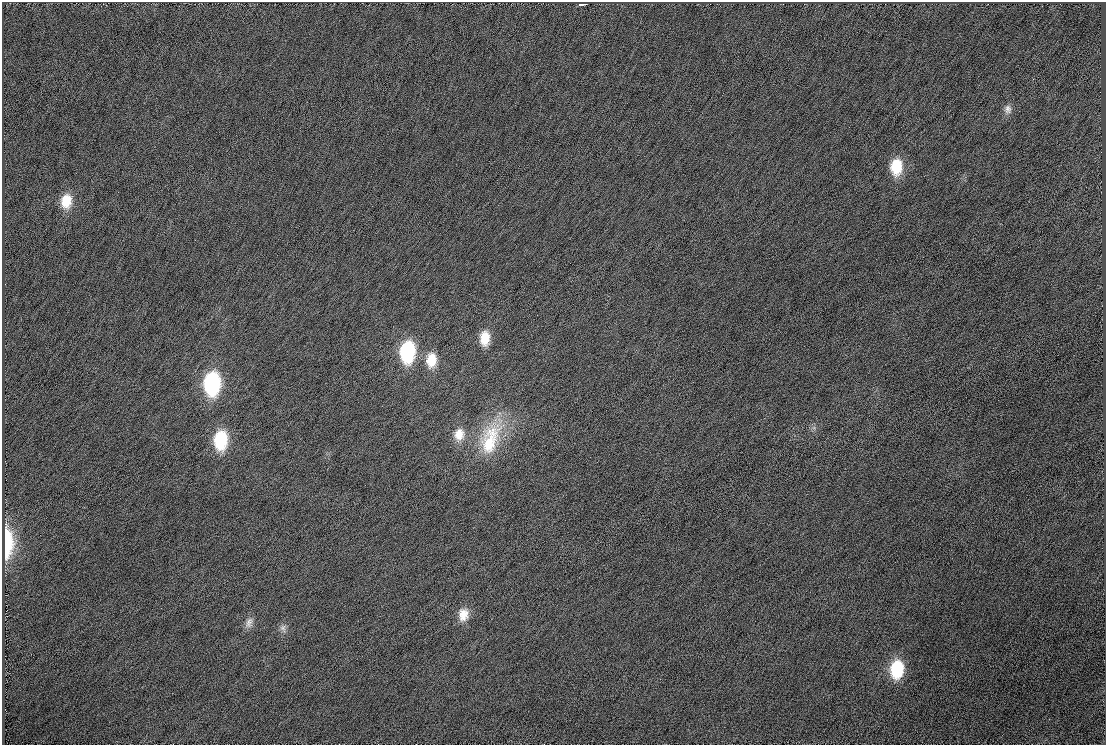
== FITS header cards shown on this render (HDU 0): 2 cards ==
NAXIS1  =                 1104
NAXIS2  =                  743

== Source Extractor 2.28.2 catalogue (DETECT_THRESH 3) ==
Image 1104 x 743 px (HDU 0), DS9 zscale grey, 1 PNG px = 1 image px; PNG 1108 x 747 px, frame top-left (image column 1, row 743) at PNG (2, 2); no overlay
Background 67.9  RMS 10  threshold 30.7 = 3 sigma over >= 5 px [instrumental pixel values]
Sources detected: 16; all 16 listed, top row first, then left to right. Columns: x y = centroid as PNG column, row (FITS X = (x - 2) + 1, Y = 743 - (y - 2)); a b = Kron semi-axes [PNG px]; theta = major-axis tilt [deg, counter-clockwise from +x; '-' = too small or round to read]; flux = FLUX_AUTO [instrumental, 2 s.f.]
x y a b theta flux
582 4 7 3 6 4000
1008 109 13 10 87 4000
896 167 18 13 86 22000
66 201 17 13 84 14000
485 338 16 11 89 13000
407 352 19 12 85 59000
431 360 18 12 87 14000
212 383 20 13 87 81000
459 434 17 14 80 11000
490 439 50 25 72 44000
221 440 20 13 86 37000
7 542 30 10 -89 40000
463 615 16 12 80 9600
249 623 16 9 73 4600
283 628 12 8 -71 3200
897 669 18 12 84 34000